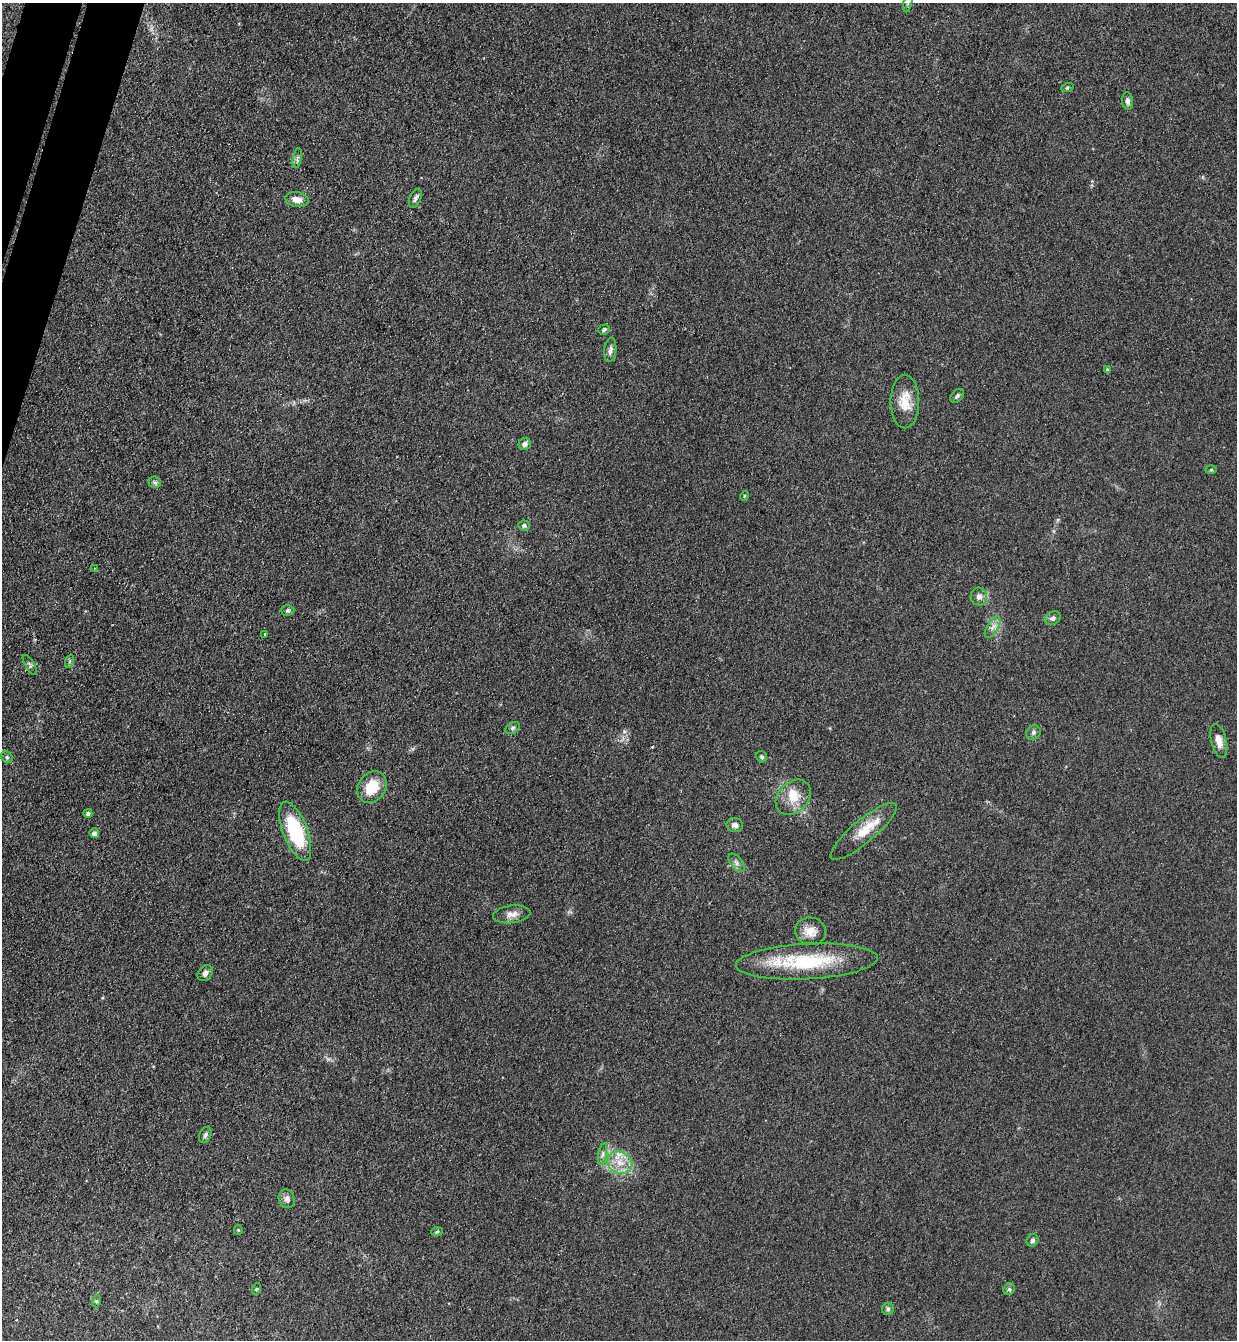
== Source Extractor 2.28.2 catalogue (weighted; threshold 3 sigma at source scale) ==
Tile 11 of 4 x 4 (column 3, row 3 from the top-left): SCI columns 2660-3894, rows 1361-2698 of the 5447 x 5397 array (HDU 1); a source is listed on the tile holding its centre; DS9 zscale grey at full resolution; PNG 1239 x 1342 px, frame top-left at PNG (2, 3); each listed source drawn as its Kron ellipse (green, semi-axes under 4 px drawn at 4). Shown black and unused: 2% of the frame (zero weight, under 3 of 4 exposures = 5% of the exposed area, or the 3 px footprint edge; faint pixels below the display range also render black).
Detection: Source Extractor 2.28.2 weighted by HDU 2 'WHT'; one run over the whole footprint, this tile lists its part. Background 0.0996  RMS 0.0071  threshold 0.0317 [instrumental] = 3 sigma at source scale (4.5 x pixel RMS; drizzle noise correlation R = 1.50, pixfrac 1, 0.05/0.05 arcsec/px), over >= 5 px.
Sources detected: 54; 2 inside a brighter listed object's ellipse — not listed separately; the other 52 listed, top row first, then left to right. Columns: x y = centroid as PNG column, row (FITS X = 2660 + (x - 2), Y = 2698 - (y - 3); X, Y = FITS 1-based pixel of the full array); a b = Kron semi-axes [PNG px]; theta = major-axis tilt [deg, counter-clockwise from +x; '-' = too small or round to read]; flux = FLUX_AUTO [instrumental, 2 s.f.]
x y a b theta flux
908 3 9 4 77 1.4
1067 88 6 4 19 0.94
1128 101 9 5 -83 2.4
297 158 10 3 79 1.5
415 198 10 5 67 2.2
297 200 12 7 -9 5.4
604 329 6 5 - 1.4
610 350 12 6 84 3.1
1107 370 4 3 - 1.4
957 396 8 5 45 1.7
905 402 27 14 90 13
525 444 6 6 - 2.7
1211 470 6 4 2 0.78
155 482 6 5 - 1.5
744 496 5 3 - 0.76
524 525 6 5 - 1.5
94 568 2 2 - 0.76
979 597 9 8 - 3.6
287 610 7 5 1 1.4
1053 618 8 6 28 2.4
993 627 12 5 59 3.4
265 634 3 3 - 2
70 661 7 4 71 1.1
30 665 11 4 -58 1.6
513 728 8 5 28 1.5
1033 733 8 7 - 2
1219 741 17 7 -76 6.5
7 757 6 5 - 1.2
762 757 6 5 - 1.2
372 787 17 13 54 19
793 797 20 15 45 13
88 813 4 4 - 2.2
735 825 8 7 - 3.1
295 831 31 12 -69 49
864 831 42 11 40 17
94 833 5 4 - 2.7
736 863 10 6 -50 2.4
512 914 19 8 8 5.7
810 931 15 14 - 9
807 961 71 17 3 55
205 973 9 6 52 3
205 1135 8 6 64 1.9
603 1154 11 4 79 2.1
620 1163 13 11 -25 9.7
287 1199 9 8 - 3.1
238 1230 4 4 - 0.76
437 1232 6 4 2 0.97
1032 1240 6 5 - 1.6
256 1289 5 3 - 0.7
1009 1289 6 5 - 1.4
97 1301 6 4 71 0.98
888 1309 6 6 - 1.4
Isophote crosses this tile's border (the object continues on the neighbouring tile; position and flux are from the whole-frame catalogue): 1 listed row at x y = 908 3